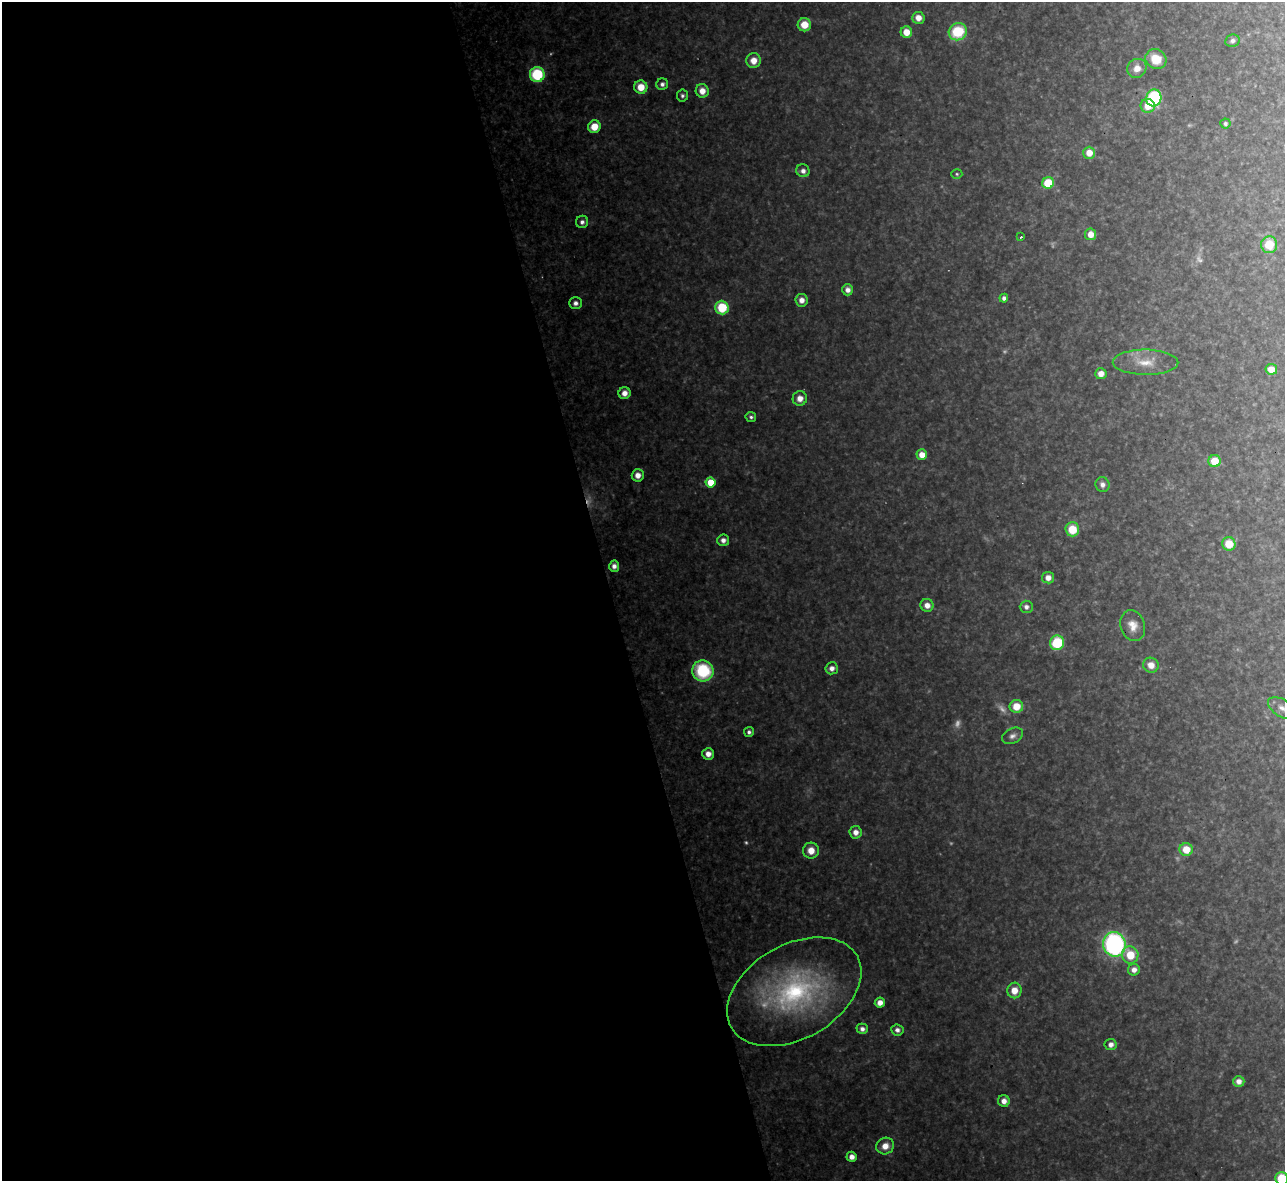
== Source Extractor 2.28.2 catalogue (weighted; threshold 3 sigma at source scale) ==
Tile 9 of 4 x 4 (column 1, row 3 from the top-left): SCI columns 1-1283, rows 1320-2498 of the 5133 x 5115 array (HDU 1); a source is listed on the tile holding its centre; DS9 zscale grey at full resolution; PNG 1287 x 1183 px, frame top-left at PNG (2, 2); each listed source drawn as its Kron ellipse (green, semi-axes under 4 px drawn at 4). Shown black and unused: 47% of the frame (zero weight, under 3 of 4 exposures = <1% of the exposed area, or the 3 px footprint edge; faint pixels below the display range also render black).
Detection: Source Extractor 2.28.2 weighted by HDU 2 'WHT'; one run over the whole footprint, this tile lists its part. Background 0.327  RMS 0.02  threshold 0.0884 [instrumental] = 3 sigma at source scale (4.5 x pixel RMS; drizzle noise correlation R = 1.50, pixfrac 1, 0.05/0.05 arcsec/px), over >= 5 px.
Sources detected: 83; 8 too faint to see at this stretch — neither listed nor drawn; the other 75 listed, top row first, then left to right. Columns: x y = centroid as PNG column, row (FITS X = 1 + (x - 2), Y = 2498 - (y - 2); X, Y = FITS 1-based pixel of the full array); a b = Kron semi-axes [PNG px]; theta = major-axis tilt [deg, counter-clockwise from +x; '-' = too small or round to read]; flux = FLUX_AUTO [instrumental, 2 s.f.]
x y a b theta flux
918 18 6 6 - 19
804 25 6 6 - 33
906 32 6 5 - 29
958 32 9 8 - 99
1232 41 7 6 - 7.6
1156 59 11 9 -34 48
754 61 7 7 - 23
1137 68 10 9 - 23
537 75 7 7 - 140
662 84 6 5 - 7.3
641 87 6 6 - 35
702 91 7 6 - 21
682 96 6 5 - 5
1154 98 8 7 - 210
1148 106 7 7 - 32
1225 124 5 5 - 4.9
594 127 6 6 - 37
1089 153 6 6 - 28
803 171 7 6 - 10
957 174 5 5 - 3
1048 183 6 5 - 68
582 222 6 6 - 8.2
1090 234 6 5 - 21
1021 237 3 3 - 4.8
1269 245 8 8 - 45
848 290 6 5 - 11
1004 298 4 4 - 6.8
801 300 6 6 - 15
575 303 6 5 - 9.3
722 308 7 6 - 83
1145 362 33 12 0 41
1271 369 6 5 - 21
1101 374 6 5 - 16
624 393 6 6 - 15
800 398 7 7 - 18
751 417 5 5 - 4.9
922 455 5 5 - 24
1214 461 6 6 - 38
638 475 6 6 - 18
710 482 5 5 - 44
1102 485 7 7 - 11
1072 529 7 7 - 52
723 540 6 6 - 11
1229 544 7 6 - 38
614 566 5 5 - 10
1048 578 6 5 - 15
927 605 6 6 - 17
1026 607 6 6 - 9
1133 626 15 12 -72 24
1057 643 7 7 - 100
1151 665 8 7 - 21
832 668 6 6 - 11
703 671 11 10 - 140
1016 706 7 6 - 37
1282 708 16 8 -32 16
749 732 5 5 - 5.9
1013 736 11 7 26 9.7
708 754 6 6 - 16
856 832 6 6 - 14
1186 850 6 6 - 36
811 851 8 8 - 26
1114 944 12 11 - 410
1130 955 8 8 - 47
1134 970 6 5 - 13
1014 990 8 7 - 27
794 992 72 47 30 420
880 1003 5 5 - 16
862 1029 6 5 - 9
897 1030 6 5 - 8.3
1111 1044 6 5 - 11
1239 1081 6 5 - 12
1004 1101 6 6 - 13
885 1146 9 8 - 24
852 1157 5 5 - 14
1282 1178 6 6 - 79
Isophote crosses this tile's border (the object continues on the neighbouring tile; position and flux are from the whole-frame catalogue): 2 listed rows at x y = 1282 708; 1282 1178